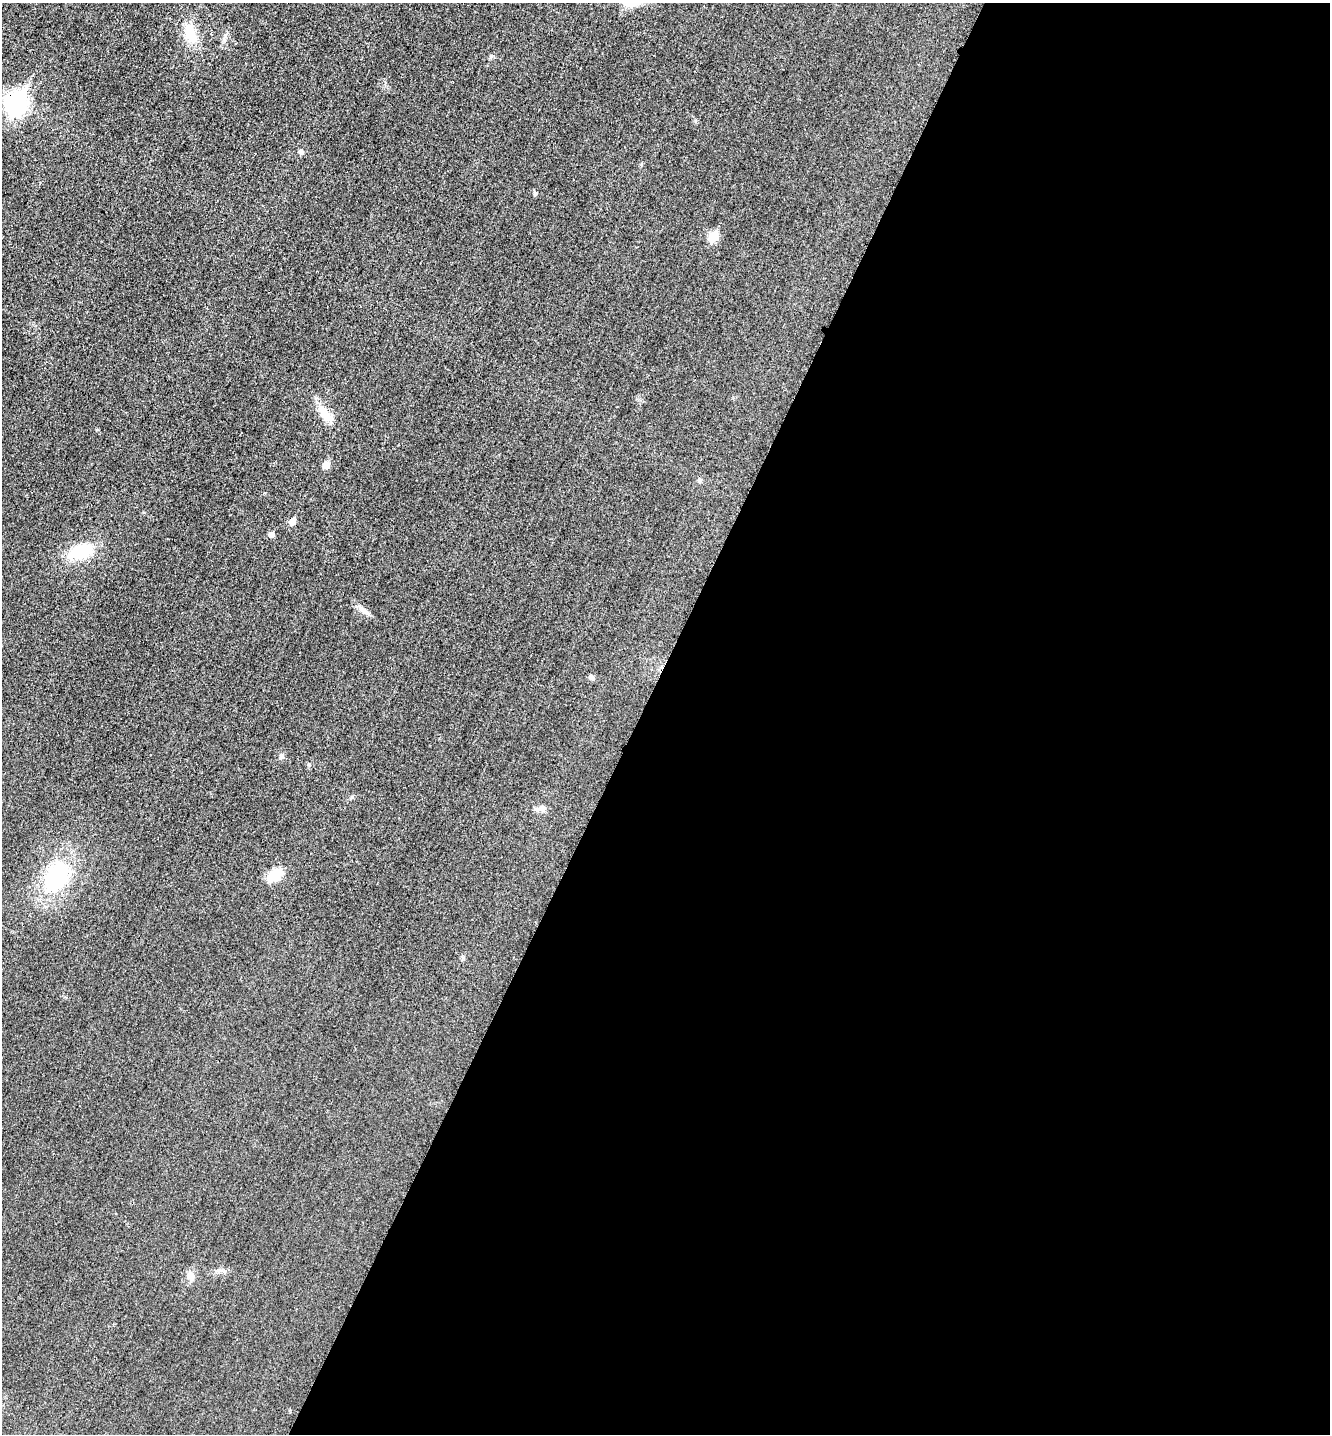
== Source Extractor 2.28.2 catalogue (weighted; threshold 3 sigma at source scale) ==
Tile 12 of 4 x 4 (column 4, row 3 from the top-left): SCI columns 4148-5475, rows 1453-2884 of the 5778 x 5772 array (HDU 1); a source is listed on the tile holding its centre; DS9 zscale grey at full resolution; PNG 1332 x 1436 px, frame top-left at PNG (2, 3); no overlay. Shown black and unused: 52% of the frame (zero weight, under 3 of 4 exposures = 2% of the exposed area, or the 3 px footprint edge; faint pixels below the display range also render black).
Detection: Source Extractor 2.28.2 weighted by HDU 2 'WHT'; one run over the whole footprint, this tile lists its part. Background 0.0187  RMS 0.0056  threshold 0.0252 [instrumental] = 3 sigma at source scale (4.5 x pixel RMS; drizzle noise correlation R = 1.50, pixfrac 1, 0.05/0.05 arcsec/px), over >= 5 px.
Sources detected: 19; all 19 listed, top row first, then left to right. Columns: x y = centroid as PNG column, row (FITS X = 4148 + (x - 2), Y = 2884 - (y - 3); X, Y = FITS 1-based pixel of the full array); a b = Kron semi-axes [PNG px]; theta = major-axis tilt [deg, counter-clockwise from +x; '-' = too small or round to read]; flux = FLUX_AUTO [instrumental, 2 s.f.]
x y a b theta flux
190 34 24 14 -76 13
16 103 10 8 62 290
301 151 6 5 - 1.9
535 193 7 4 -77 0.99
713 237 6 5 - 24
325 414 28 10 -54 9.6
326 465 6 6 - 6.3
700 480 5 5 - 1.2
292 522 5 5 - 5.7
271 535 5 5 - 2.9
80 552 29 16 21 21
364 610 22 5 -38 3.4
591 677 8 5 -56 1.3
282 756 8 6 60 1.5
352 797 6 4 72 0.69
540 808 17 7 12 2.9
275 875 17 10 30 13
57 877 37 24 68 48
190 1276 13 10 -79 3.7
Overlapping masked pixels (flux is a lower limit): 1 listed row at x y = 16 103
Unlisted compact peaks at least as high as the median listed source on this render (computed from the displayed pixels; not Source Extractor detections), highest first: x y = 491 56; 309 764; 695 121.